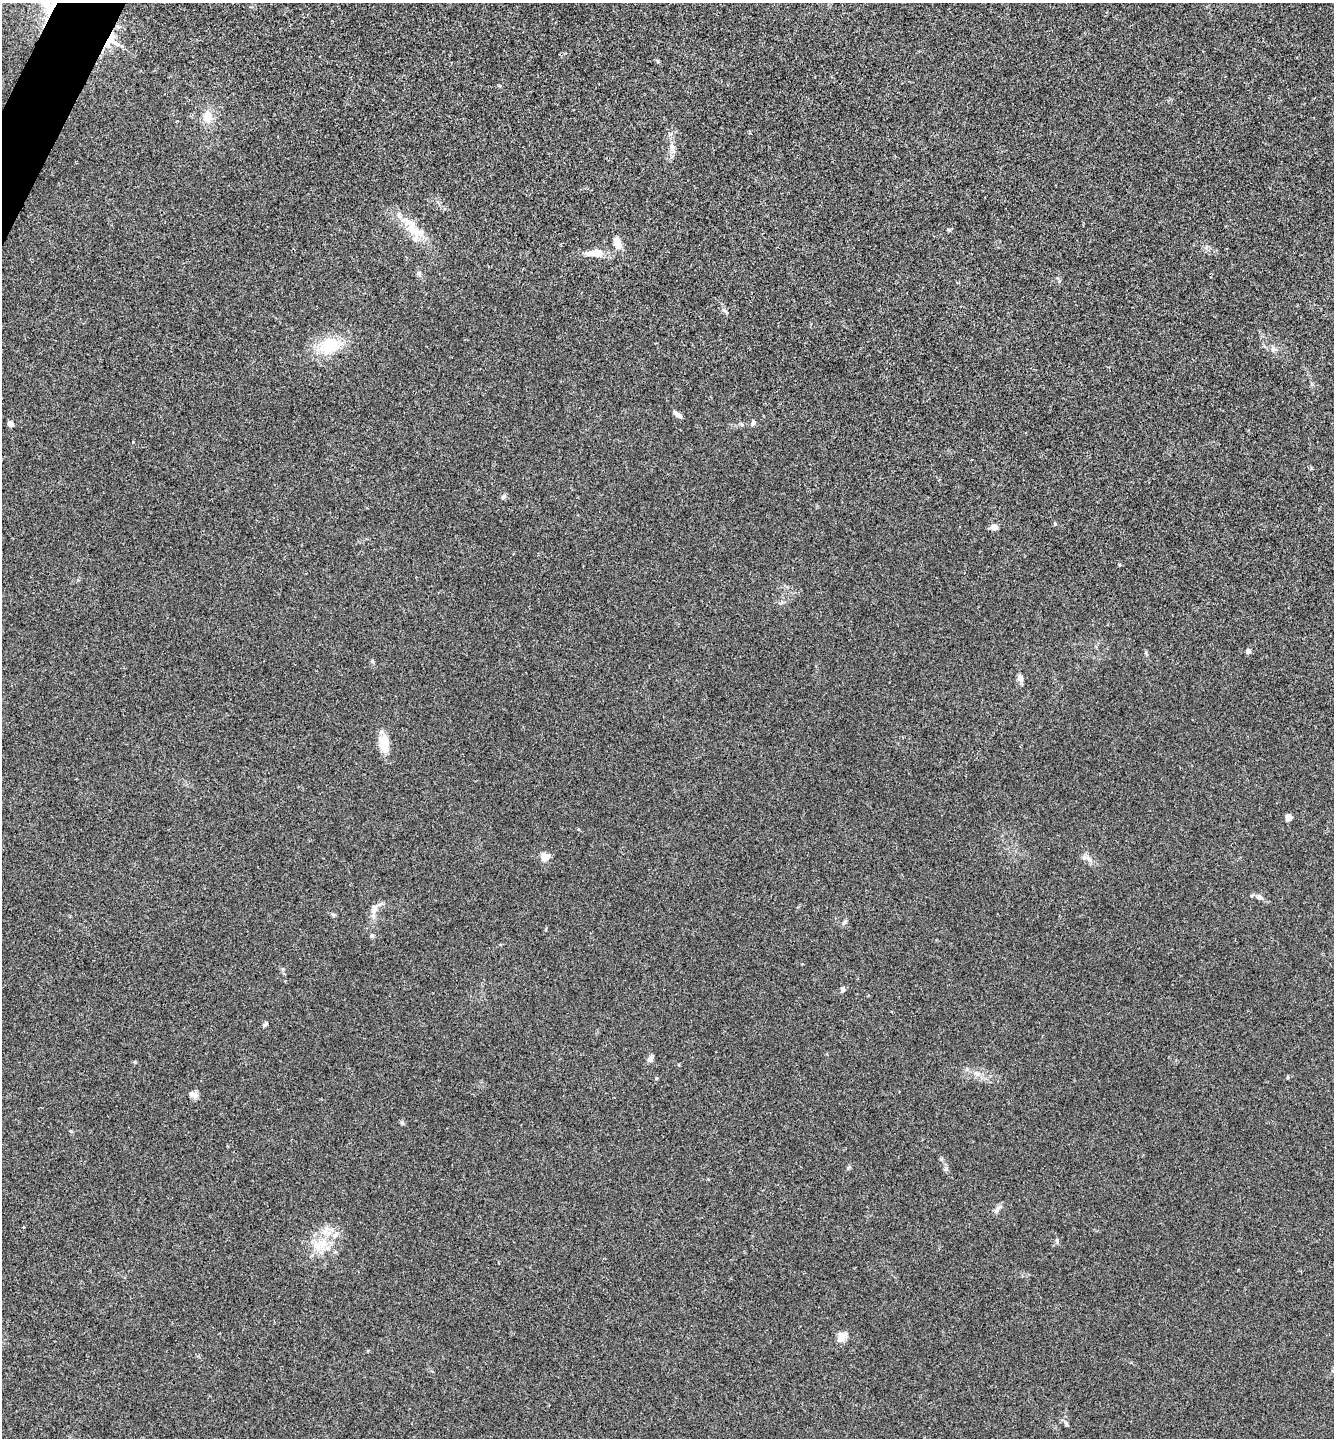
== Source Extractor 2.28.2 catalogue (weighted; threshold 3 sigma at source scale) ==
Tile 11 of 4 x 4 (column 3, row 3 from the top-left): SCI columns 2812-4143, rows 1442-2877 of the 5761 x 5752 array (HDU 1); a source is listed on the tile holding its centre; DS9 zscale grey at full resolution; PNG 1336 x 1440 px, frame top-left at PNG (2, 3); no overlay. Shown black and unused: <1% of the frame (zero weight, under 3 of 4 exposures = <1% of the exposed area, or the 3 px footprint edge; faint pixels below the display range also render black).
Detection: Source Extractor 2.28.2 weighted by HDU 2 'WHT'; one run over the whole footprint, this tile lists its part. Background 0.0243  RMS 0.0045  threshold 0.0201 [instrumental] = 3 sigma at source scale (4.5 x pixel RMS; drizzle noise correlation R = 1.50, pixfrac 1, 0.05/0.05 arcsec/px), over >= 5 px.
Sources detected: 44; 1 inside a brighter object's white glare — not listed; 1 inside a brighter listed object's ellipse — not listed separately; the other 42 listed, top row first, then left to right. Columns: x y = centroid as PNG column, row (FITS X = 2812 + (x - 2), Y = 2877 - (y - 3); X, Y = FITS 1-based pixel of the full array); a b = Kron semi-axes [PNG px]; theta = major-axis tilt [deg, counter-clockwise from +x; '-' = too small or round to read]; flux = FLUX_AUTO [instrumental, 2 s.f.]
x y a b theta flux
50 5 29 21 29 17
111 41 20 17 -9 8
657 61 6 3 -70 0.51
207 117 14 11 85 5.4
672 147 11 6 -90 2.1
949 230 6 4 -44 0.57
415 231 31 10 -23 8.1
617 242 13 7 -73 5.1
596 253 20 7 1 7.3
419 273 6 6 - 1
329 345 20 17 17 16
1273 350 7 4 19 0.88
678 414 12 5 -37 1.8
753 423 10 4 56 0.91
10 424 4 4 - 3.9
503 497 7 4 71 0.7
994 527 6 6 - 2.6
1248 651 4 4 - 2.7
1020 678 9 7 -64 1.7
385 741 16 12 -57 5.7
1288 817 4 4 - 6
544 857 11 8 35 3.6
1084 858 7 4 18 0.92
1260 897 9 6 -21 1.4
374 910 14 7 73 3
334 915 6 4 -89 0.59
372 936 5 5 - 0.94
843 989 7 5 87 1.1
266 1023 7 5 72 0.69
650 1059 6 5 - 2.6
135 1062 5 3 - 0.38
977 1074 12 4 -9 1.6
1288 1077 5 3 - 0.35
656 1078 5 4 - 0.45
192 1094 14 7 -24 2
946 1169 7 6 - 0.98
997 1210 8 5 59 1.2
335 1235 14 4 49 1.8
1057 1241 7 4 -80 0.9
322 1244 16 13 44 8.2
841 1337 11 9 68 3.9
1067 1424 7 4 -68 0.76
Overlapping masked pixels (flux is a lower limit): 2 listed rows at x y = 50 5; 111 41
Isophote crosses this tile's border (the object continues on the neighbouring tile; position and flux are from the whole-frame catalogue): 1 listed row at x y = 50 5
Unlisted compact peaks at least as high as the median listed source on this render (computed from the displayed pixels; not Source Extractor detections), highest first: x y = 402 1123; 133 442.